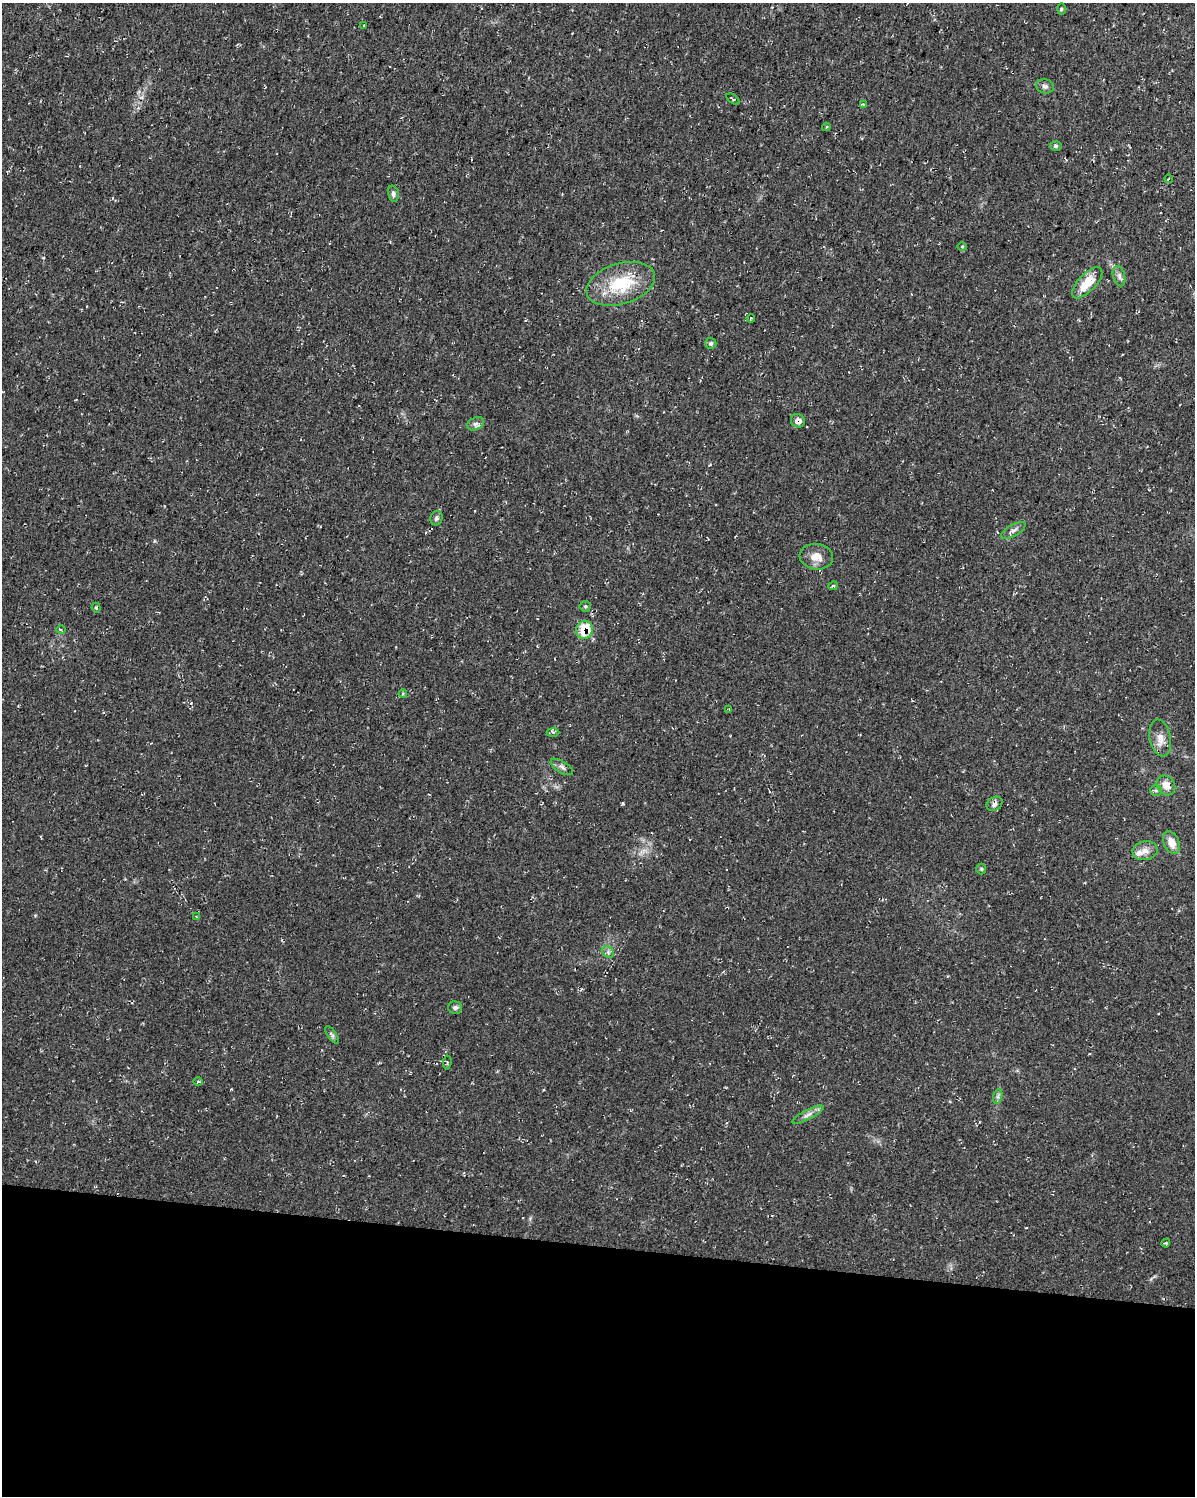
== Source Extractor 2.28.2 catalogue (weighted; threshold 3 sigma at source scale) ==
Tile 10 of 4 x 3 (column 2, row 3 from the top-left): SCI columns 1199-2391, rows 282-1775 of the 4783 x 5045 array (HDU 1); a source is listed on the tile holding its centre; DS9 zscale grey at full resolution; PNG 1197 x 1498 px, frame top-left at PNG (2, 3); each listed source drawn as its Kron ellipse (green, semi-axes under 4 px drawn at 4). Shown black and unused: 17% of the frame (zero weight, under 2 of 3 exposures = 2% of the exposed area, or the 3 px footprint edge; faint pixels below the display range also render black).
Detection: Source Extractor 2.28.2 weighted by HDU 2 'WHT'; one run over the whole footprint, this tile lists its part. Background 0.035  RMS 0.0055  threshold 0.0246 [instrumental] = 3 sigma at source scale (4.5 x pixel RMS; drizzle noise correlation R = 1.50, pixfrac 1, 0.0396/0.0396 arcsec/px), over >= 5 px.
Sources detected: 46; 1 inside a brighter listed object's ellipse — not listed separately; the other 45 listed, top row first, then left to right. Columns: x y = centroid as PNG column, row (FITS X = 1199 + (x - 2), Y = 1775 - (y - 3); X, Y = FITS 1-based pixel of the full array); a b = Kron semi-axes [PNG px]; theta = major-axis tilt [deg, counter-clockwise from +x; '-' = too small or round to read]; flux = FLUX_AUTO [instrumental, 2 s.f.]
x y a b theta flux
1061 9 5 3 - 0.65
364 25 3 2 - 0.3
1045 86 9 7 -14 1.8
733 99 7 2 -34 0.59
863 104 3 3 - 0.72
826 127 4 3 - 0.54
1056 146 6 5 - 1
1168 179 4 2 - 0.43
393 194 8 5 -76 1.5
962 247 4 3 - 0.55
1119 276 10 6 -75 2
1087 283 20 8 46 14
621 284 35 20 17 28
751 318 4 3 - 0.51
711 343 5 5 - 1.1
798 421 7 6 - 3.2
475 424 9 6 25 2
436 518 7 6 - 1.4
1013 530 13 5 29 2.2
816 557 17 12 -7 6.5
833 586 5 3 - 1.2
585 606 5 5 - 0.9
96 608 5 4 - 0.78
61 629 5 3 - 0.66
584 630 9 8 - 18
403 694 4 3 - 0.56
729 709 3 3 - 0.6
553 732 6 4 -2 1
1160 738 19 10 -79 5.6
562 767 13 5 -31 1.9
1166 785 10 8 -51 5.4
1156 790 6 5 - 1
994 804 8 6 36 2.2
1172 843 12 7 -66 6.5
1145 851 12 9 9 4
981 869 5 5 - 0.72
196 917 3 2 - 0.62
608 952 6 5 - 1.3
455 1007 7 6 - 1.4
332 1035 10 4 -55 1.1
447 1062 7 3 84 0.64
198 1081 4 3 - 0.7
998 1096 7 4 72 1.4
808 1115 17 5 27 2.7
1166 1243 4 4 - 0.67
Overlapping masked pixels (flux is a lower limit): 2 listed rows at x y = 798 421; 584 630